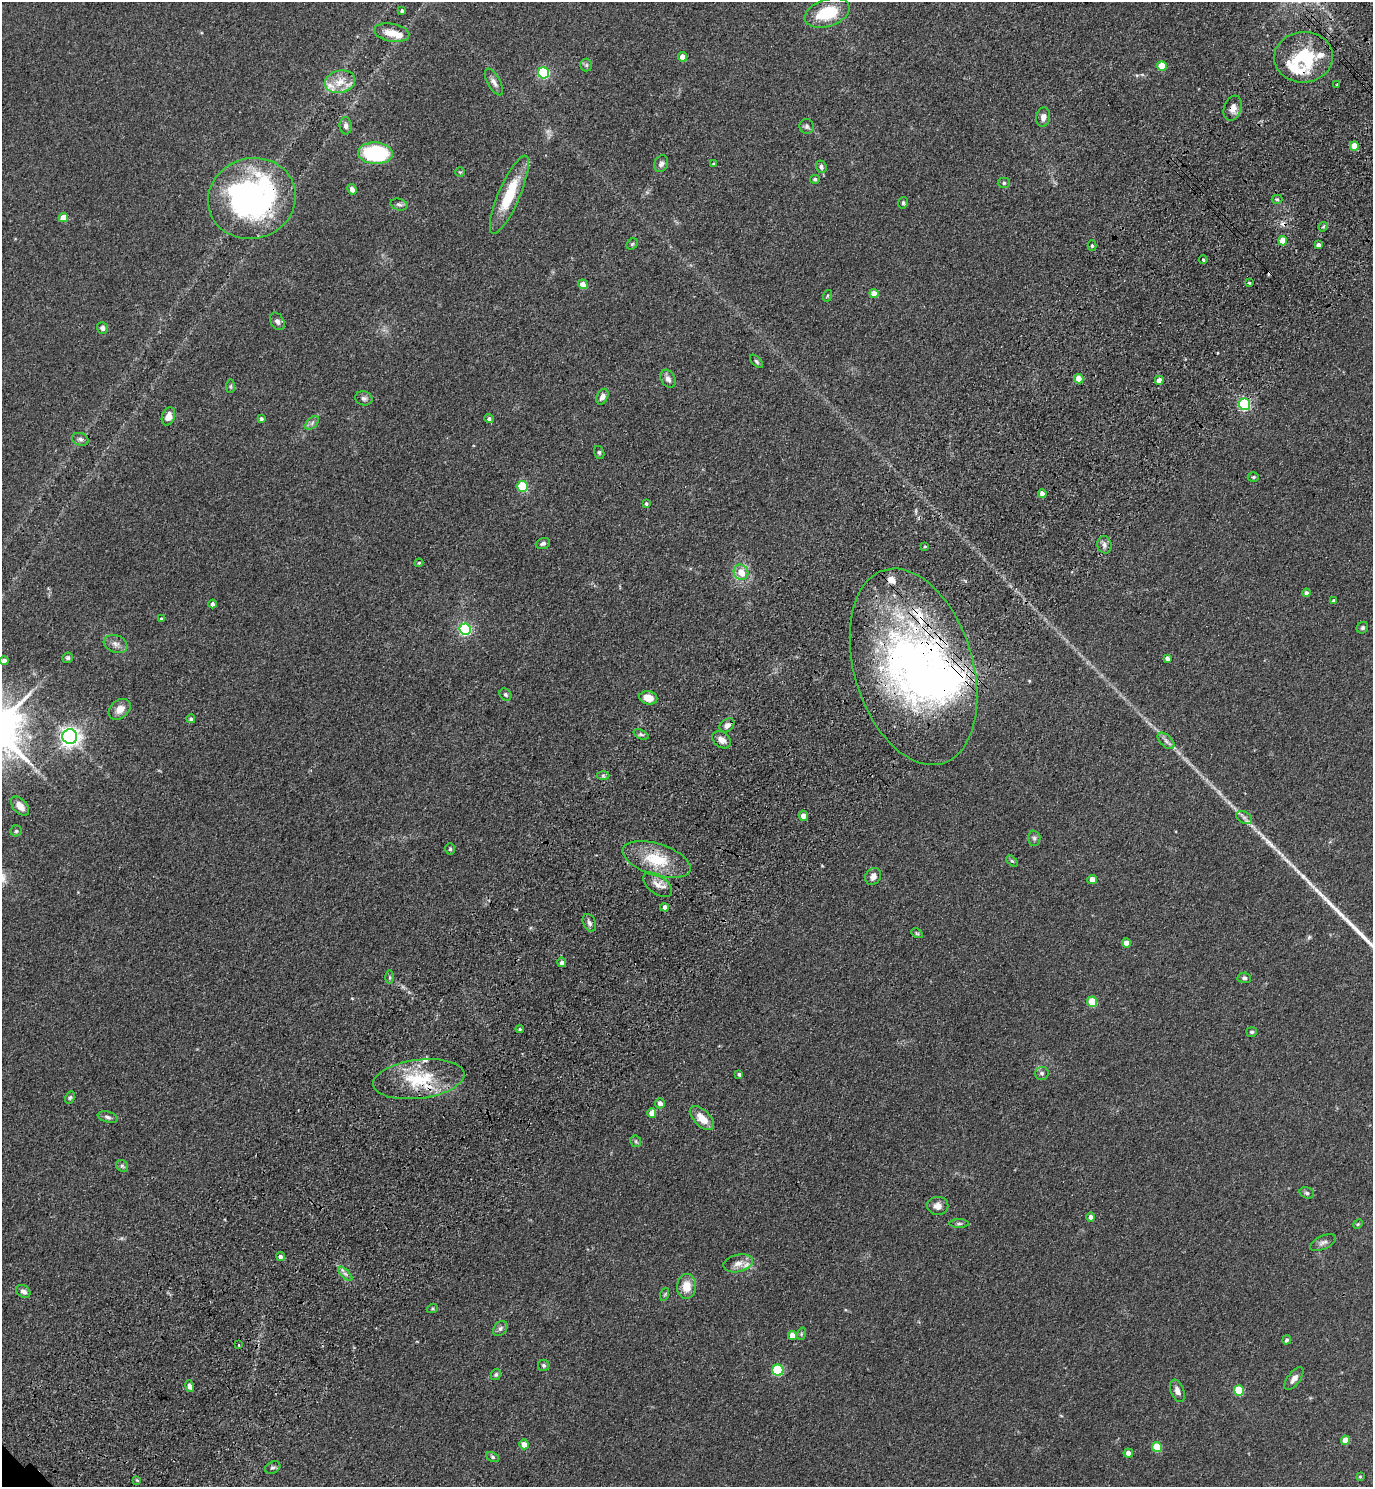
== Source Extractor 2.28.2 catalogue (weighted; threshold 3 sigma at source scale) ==
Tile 10 of 4 x 4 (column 2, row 3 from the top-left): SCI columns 1621-2991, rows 1576-3060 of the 6122 x 6121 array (HDU 1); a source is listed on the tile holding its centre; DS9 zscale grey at full resolution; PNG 1375 x 1489 px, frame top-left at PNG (2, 2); each listed source drawn as its Kron ellipse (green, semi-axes under 4 px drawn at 4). Shown black and unused: <1% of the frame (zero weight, under 3 of 4 exposures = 6% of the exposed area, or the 3 px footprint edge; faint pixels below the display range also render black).
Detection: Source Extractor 2.28.2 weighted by HDU 2 'WHT'; one run over the whole footprint, this tile lists its part. Background 0.0746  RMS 0.0066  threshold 0.0298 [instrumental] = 3 sigma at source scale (4.5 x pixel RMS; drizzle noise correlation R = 1.50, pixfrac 1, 0.05/0.05 arcsec/px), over >= 5 px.
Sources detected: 165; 1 too faint to see at this stretch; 1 inside a brighter object's white glare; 2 cosmic-ray / hot-pixel residue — neither listed nor drawn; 11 inside a brighter listed object's ellipse — not listed separately; the other 150 listed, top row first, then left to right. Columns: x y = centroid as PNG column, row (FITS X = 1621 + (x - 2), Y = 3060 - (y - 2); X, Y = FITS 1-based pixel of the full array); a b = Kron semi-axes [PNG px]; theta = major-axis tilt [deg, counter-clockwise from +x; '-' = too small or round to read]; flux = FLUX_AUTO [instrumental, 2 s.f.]
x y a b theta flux
402 11 4 4 - 1.7
827 13 23 13 19 27
392 33 18 9 -10 9.2
682 57 4 4 - 7.4
1303 57 29 25 4 38
586 65 6 6 - 1.3
1162 66 5 5 - 16
543 73 6 5 - 68
340 82 15 11 13 9.3
494 82 15 6 -62 3.2
1337 84 3 2 - 0.67
1233 108 13 8 71 4.5
1043 117 9 7 79 3.4
346 126 8 6 -85 2.6
807 126 7 7 - 1.7
1354 146 5 4 - 8.7
375 153 17 11 -3 52
661 164 8 6 67 2.2
714 164 3 3 - 0.92
821 167 6 5 - 2
460 172 5 4 - 0.68
815 179 5 4 - 1.1
1004 183 6 5 - 1.2
352 189 5 4 - 2.8
509 195 42 10 67 27
252 198 44 40 15 180
1277 199 5 4 - 1
903 203 6 4 77 1
399 204 8 6 -15 1.6
63 218 4 4 - 8.3
1323 227 5 3 - 0.73
1283 241 5 4 - 11
632 244 6 5 - 0.97
1319 245 4 4 - 2.5
1092 246 5 4 - 1.1
1203 260 4 3 - 0.86
1249 283 4 3 - 0.7
583 284 5 4 - 6.8
874 293 4 4 - 7.5
827 296 6 3 71 0.8
277 321 9 6 -61 2.3
102 328 6 5 - 2.1
757 361 8 4 -48 1.2
668 379 9 7 -59 3
1079 379 4 4 - 9.2
1159 380 4 4 - 4.1
230 386 7 4 89 1.1
602 397 8 5 65 3.5
364 398 9 7 -14 2
1244 404 6 5 - 85
168 416 9 6 68 5.2
261 419 4 4 - 1.4
489 419 5 4 - 1.6
312 423 8 5 46 1.9
80 439 8 6 -19 2
599 452 6 5 - 1.1
1253 477 5 4 - 0.95
523 486 5 5 - 36
1042 494 4 4 - 3.6
646 504 4 3 - 1
543 543 7 5 20 1.7
1104 545 9 7 -75 2.8
925 546 3 3 - 0.67
419 563 4 3 - 0.76
741 572 8 7 - 8.3
1306 593 4 4 - 1.8
1334 601 4 3 - 1.3
212 604 4 4 - 2.2
161 619 4 4 - 0.76
1362 628 6 5 - 1.2
465 629 6 5 - 95
116 644 12 8 -20 3.6
68 658 5 5 - 1.4
1167 658 4 4 - 2.2
4 661 4 4 - 3.3
913 667 101 59 -73 310
505 694 6 5 - 1.4
648 698 9 6 -12 7.9
120 709 12 9 41 6.2
191 719 4 4 - 1.3
727 725 8 6 40 3.2
641 734 8 4 -23 1.3
70 737 7 7 - 320
722 740 10 7 -37 3.9
1166 741 10 5 -43 2.5
603 775 6 4 0 1.1
20 806 11 7 -48 5.4
803 816 5 4 - 4.6
1244 817 8 5 -28 2.2
16 831 5 5 - 1.3
1034 838 7 6 - 1.6
450 849 5 4 - 0.92
657 859 35 16 -18 25
1012 861 7 4 -43 0.98
873 876 9 7 55 3.5
1092 879 5 4 - 6
658 885 17 9 -36 5.2
664 907 4 4 - 3.1
589 923 9 6 -66 2.4
917 933 6 4 -29 0.85
1126 943 4 4 - 7.5
562 962 5 4 - 2.7
390 977 7 4 -90 1.1
1244 978 7 5 -4 1.4
1092 1002 5 5 - 21
520 1029 4 4 - 0.77
1252 1032 5 4 - 1.1
1042 1073 7 6 - 2
739 1074 4 3 - 1.4
419 1079 46 19 7 35
70 1097 6 4 62 1.1
660 1103 5 5 - 3.4
652 1113 5 4 - 5.9
108 1117 10 5 -15 1.9
702 1118 15 8 -45 9
636 1141 6 5 - 1
122 1166 6 5 - 1.3
1307 1193 7 5 -17 1.3
938 1206 10 9 - 4.1
1091 1217 5 4 - 2.6
959 1224 10 4 0 1.3
1358 1224 5 4 - 0.76
1323 1243 14 6 25 2.6
280 1257 5 4 - 1.9
738 1263 15 8 13 4.9
345 1274 9 3 -45 1.7
687 1286 12 9 85 9.1
23 1291 8 6 -35 2.9
665 1294 6 4 72 0.92
432 1309 5 3 - 0.71
500 1328 8 6 50 1.9
801 1334 6 4 72 0.89
792 1335 4 4 - 5.8
1287 1340 5 4 - 1.3
239 1345 3 2 - 0.58
544 1365 6 5 - 1.2
778 1370 6 5 - 50
496 1374 6 4 58 1.1
1294 1379 13 6 54 3.4
189 1386 6 4 -80 2.8
1239 1390 5 5 - 26
1177 1391 12 6 -68 3.7
1346 1440 4 4 - 8.4
524 1444 5 4 - 6.1
1157 1447 5 5 - 23
1128 1453 4 4 - 3.5
493 1457 7 4 -27 1.1
273 1467 8 6 28 1.4
1360 1477 4 3 - 0.77
137 1480 4 4 - 0.65
Overlapping masked pixels (flux is a lower limit): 6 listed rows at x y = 1233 108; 252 198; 1283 241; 1244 404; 913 667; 419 1079